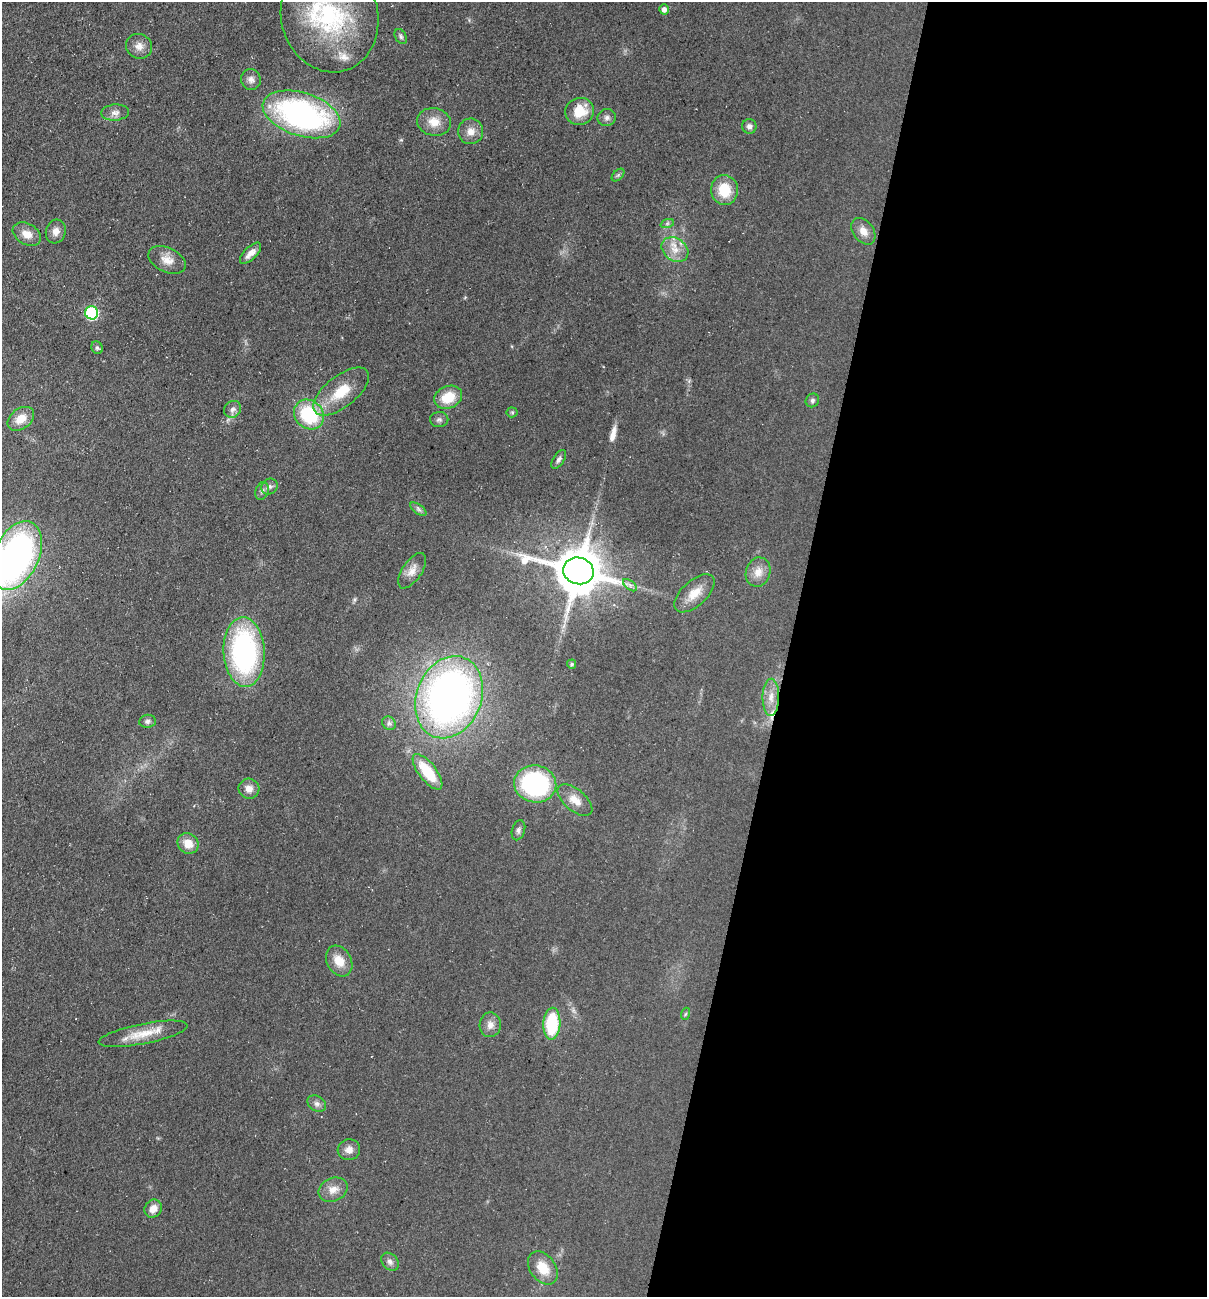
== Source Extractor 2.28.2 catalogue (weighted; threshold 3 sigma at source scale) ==
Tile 12 of 4 x 4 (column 4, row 3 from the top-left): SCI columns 3796-5000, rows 1297-2591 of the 5254 x 5198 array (HDU 1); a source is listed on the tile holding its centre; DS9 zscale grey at full resolution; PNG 1209 x 1299 px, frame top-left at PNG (2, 2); each listed source drawn as its Kron ellipse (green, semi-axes under 4 px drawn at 4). Shown black and unused: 35% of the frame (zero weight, under 3 of 5 exposures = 3% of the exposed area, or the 3 px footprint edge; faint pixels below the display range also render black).
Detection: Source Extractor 2.28.2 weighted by HDU 2 'WHT'; one run over the whole footprint, this tile lists its part. Background 0.0903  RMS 0.0087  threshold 0.039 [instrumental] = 3 sigma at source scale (4.5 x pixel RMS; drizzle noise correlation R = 1.50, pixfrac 1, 0.05/0.05 arcsec/px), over >= 5 px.
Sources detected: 67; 1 long thin detection or spike segment (spike, bleed or trail) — neither listed nor drawn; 2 inside a brighter listed object's ellipse — not listed separately; the other 64 listed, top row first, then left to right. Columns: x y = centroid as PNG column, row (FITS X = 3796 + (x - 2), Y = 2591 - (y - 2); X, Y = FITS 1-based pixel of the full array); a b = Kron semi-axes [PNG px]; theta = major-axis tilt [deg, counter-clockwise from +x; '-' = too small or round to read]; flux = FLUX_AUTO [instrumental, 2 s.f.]
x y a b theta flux
664 9 5 4 - 3.9
330 16 57 48 -75 130
401 37 8 5 -60 1.9
139 46 13 12 - 7.1
251 79 10 10 - 4.7
579 111 14 13 - 20
115 113 14 8 5 5
302 114 40 21 -18 210
607 118 9 8 - 3.3
434 122 17 13 -14 13
749 126 7 7 - 3.3
471 131 13 12 - 7.8
618 175 7 4 45 1.7
724 190 15 13 -84 23
667 224 7 4 19 1.5
56 231 12 10 74 6.1
863 231 15 10 -52 7.9
27 234 15 10 -31 9
675 250 14 11 -35 11
250 253 13 6 45 6.2
167 260 20 12 -25 10
92 313 6 6 - 100
97 348 6 5 - 2
341 392 33 15 38 27
448 397 14 11 25 21
812 400 7 6 - 2.3
233 409 9 8 - 3.8
512 412 5 5 - 1.1
309 415 16 14 -42 53
21 419 15 10 37 10
439 419 9 7 1 2.6
559 459 11 5 58 2.7
269 487 8 7 - 3
262 491 9 6 70 3
418 509 9 4 -36 2.2
17 555 36 22 65 290
412 571 20 10 56 8.3
578 571 15 13 -14 3900
758 572 15 12 73 9
630 585 8 4 -37 2.3
694 593 25 12 43 14
244 652 35 20 -87 170
572 664 4 4 - 1.6
449 697 42 32 68 440
771 697 18 8 89 10
147 721 8 6 6 2.6
389 723 7 6 - 2.6
427 772 21 8 -52 31
535 784 21 18 -9 120
249 789 10 10 - 6.3
575 800 21 10 -41 11
518 830 10 6 75 2.9
188 843 11 9 -40 11
339 961 16 12 -60 12
685 1014 6 4 70 1.3
552 1024 16 8 87 49
490 1025 12 10 87 6.3
143 1034 45 10 11 19
317 1104 10 7 -31 3.4
349 1150 11 10 - 6
333 1190 15 11 23 8.3
153 1209 9 8 - 7.7
390 1262 10 7 -48 3.4
543 1268 18 12 -53 17
Isophote crosses this tile's border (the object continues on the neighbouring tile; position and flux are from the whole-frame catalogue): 2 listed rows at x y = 330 16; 17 555